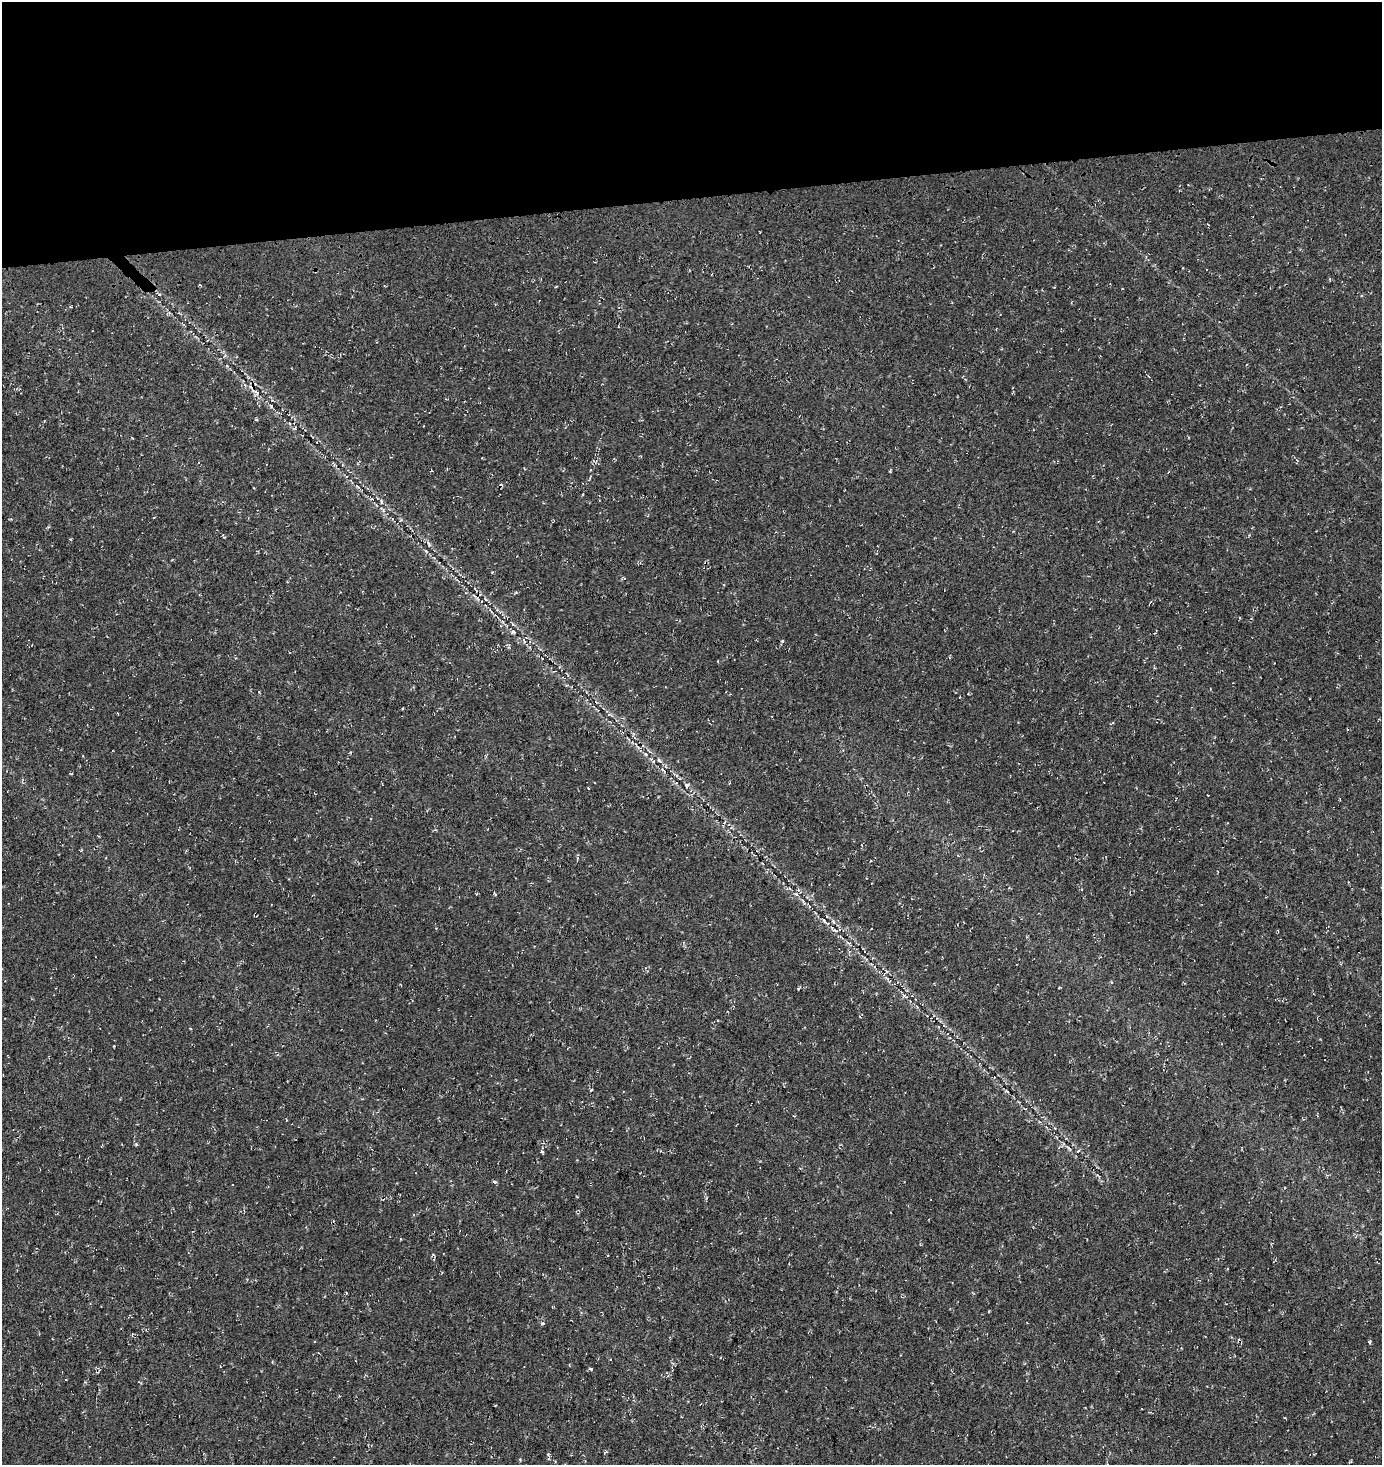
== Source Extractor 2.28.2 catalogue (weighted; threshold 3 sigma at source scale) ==
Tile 2 of 3 x 3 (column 2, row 1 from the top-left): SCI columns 1561-2940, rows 3096-4558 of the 4461 x 4729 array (HDU 1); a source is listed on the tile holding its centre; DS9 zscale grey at full resolution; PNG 1384 x 1467 px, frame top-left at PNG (2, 2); no overlay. Shown black and unused: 14% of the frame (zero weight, under 3 of 4 exposures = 13% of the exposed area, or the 3 px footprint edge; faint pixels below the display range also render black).
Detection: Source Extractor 2.28.2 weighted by HDU 2 'WHT'; one run over the whole footprint, this tile lists its part. Background 0.0444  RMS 0.0046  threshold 0.0206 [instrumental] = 3 sigma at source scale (4.5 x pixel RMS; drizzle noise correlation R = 1.50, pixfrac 1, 0.0396/0.0396 arcsec/px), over >= 5 px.
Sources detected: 36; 7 cosmic-ray / hot-pixel residue — not listed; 2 inside a brighter listed object's ellipse — not listed separately; the other 27 listed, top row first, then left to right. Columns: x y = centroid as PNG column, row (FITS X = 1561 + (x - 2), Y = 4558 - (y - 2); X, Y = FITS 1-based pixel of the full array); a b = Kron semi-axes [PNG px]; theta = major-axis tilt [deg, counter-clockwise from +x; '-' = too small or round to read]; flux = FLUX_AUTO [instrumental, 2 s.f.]
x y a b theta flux
315 271 5 3 - 0.42
158 294 10 4 -26 0.86
252 387 11 6 -57 1.9
446 399 3 3 - 0.34
271 406 5 4 - 0.6
295 428 6 2 45 0.47
358 487 6 3 -21 0.51
583 494 4 2 - 0.41
372 499 5 3 - 0.47
381 502 6 4 83 0.81
492 572 3 3 - 0.49
513 632 7 6 - 1.1
646 754 5 5 - 0.78
659 760 8 5 -31 0.95
663 770 8 4 -45 0.8
687 785 7 6 - 1.2
578 858 6 4 88 0.58
495 894 5 3 - 0.43
824 920 7 3 -68 0.59
542 1152 5 4 - 0.62
494 1182 5 4 - 0.76
433 1254 4 4 - 0.53
442 1272 4 3 - 0.37
542 1323 5 4 - 0.81
1370 1342 4 3 - 0.6
591 1369 4 4 - 0.53
606 1452 7 3 25 0.55
Overlapping masked pixels (flux is a lower limit): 3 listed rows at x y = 315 271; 252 387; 646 754
Unlisted compact peaks at least as high as the median listed source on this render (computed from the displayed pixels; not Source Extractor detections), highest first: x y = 136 1144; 114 1046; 548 1454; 256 419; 383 510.